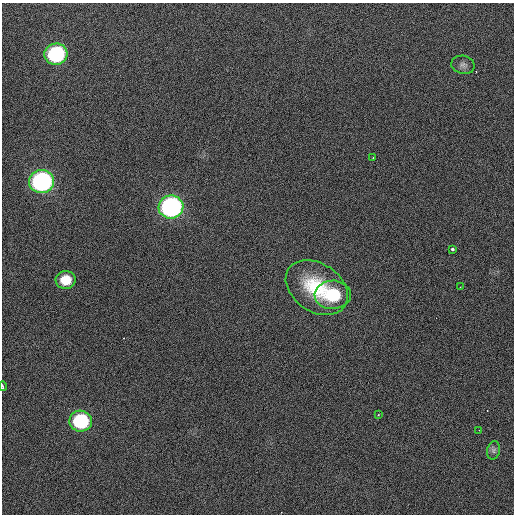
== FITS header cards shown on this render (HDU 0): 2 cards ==
NAXIS1  =                  512 / Axis length
NAXIS2  =                  512 / Axis length

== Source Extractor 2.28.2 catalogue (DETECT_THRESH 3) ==
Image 512 x 512 px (HDU 0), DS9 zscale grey, 1 PNG px = 1 image px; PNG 516 x 516 px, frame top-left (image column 1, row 512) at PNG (2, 3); each listed source drawn as its Kron ellipse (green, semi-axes under 4 px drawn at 4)
Background 418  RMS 1.9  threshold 5.58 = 3 sigma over >= 5 px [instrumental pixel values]
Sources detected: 15; all 15 listed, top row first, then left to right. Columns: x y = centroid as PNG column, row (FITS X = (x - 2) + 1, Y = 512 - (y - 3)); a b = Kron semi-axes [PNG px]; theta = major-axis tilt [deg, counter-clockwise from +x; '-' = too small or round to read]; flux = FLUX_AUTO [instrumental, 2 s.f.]
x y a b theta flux
56 54 11 10 - 11000
463 65 12 9 -14 610
373 157 3 3 - 110
42 182 12 11 - 26000
171 207 12 11 - 28000
452 249 3 3 - 760
66 280 10 9 - 2000
460 287 2 2 - 53
317 288 34 24 -34 7800
333 295 18 14 2 5500
3 386 4 2 - 320
378 415 3 2 - 67
81 421 11 10 - 8800
479 430 3 2 - 99
493 450 9 6 77 330
At the frame edge (FLAGS 8, measured only in part): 1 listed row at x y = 3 386